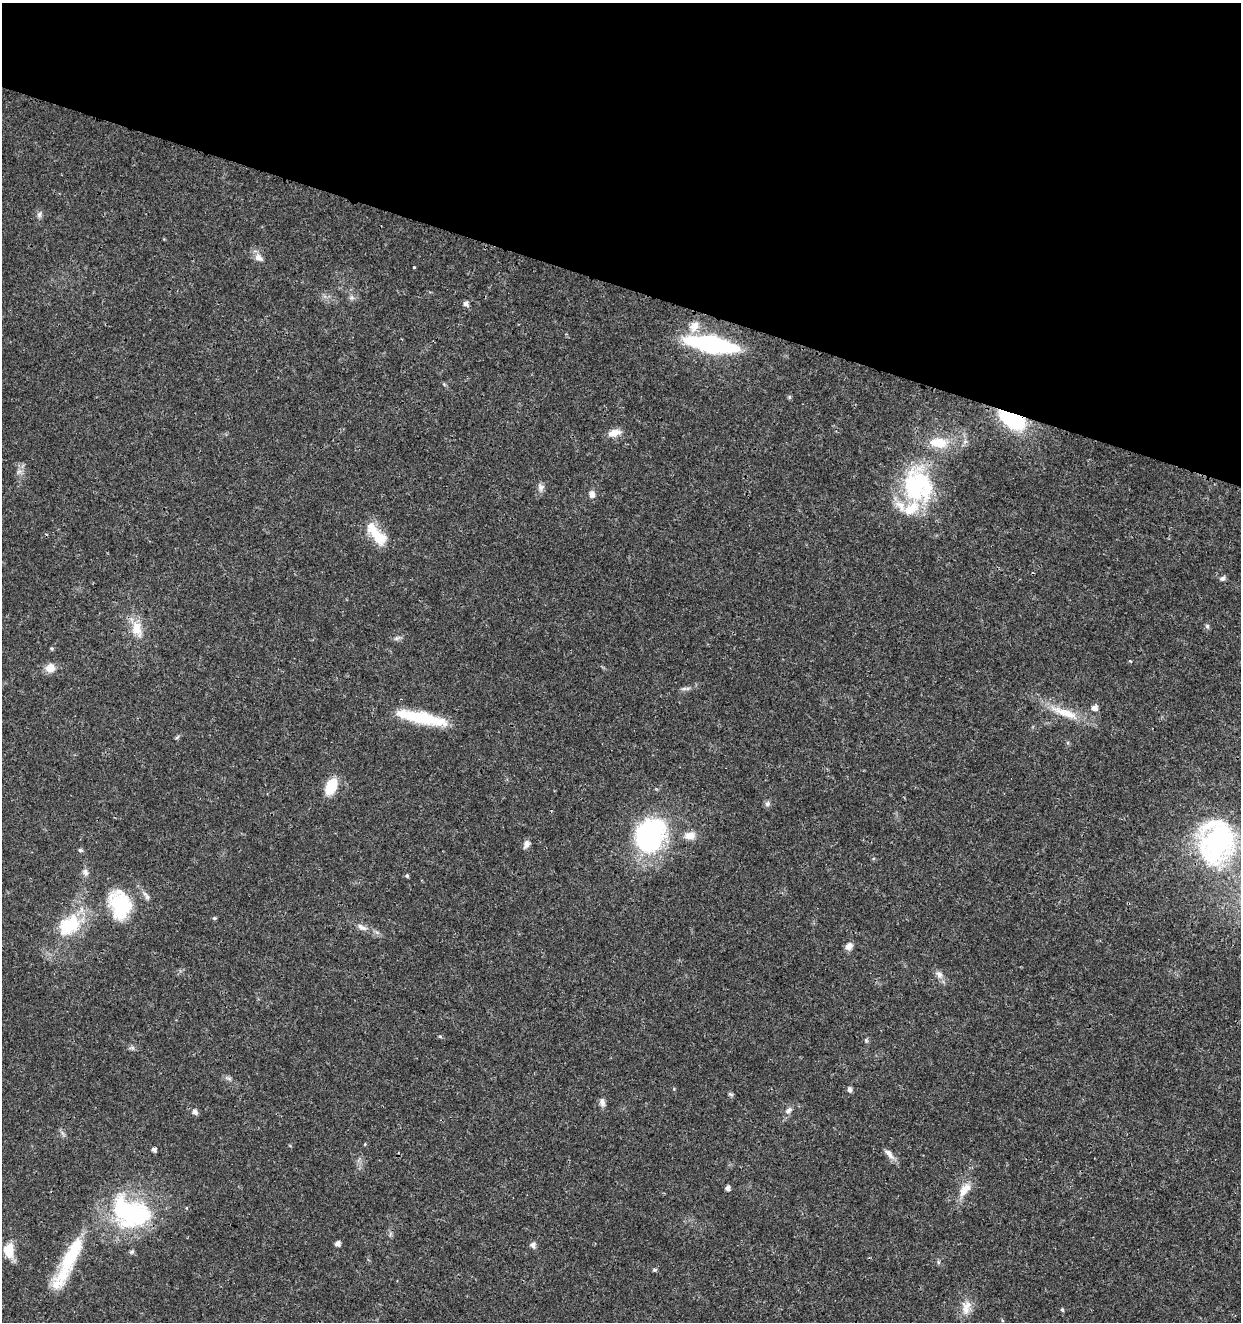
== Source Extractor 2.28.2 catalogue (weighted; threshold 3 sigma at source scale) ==
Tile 2 of 4 x 4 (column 2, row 1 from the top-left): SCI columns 1523-2761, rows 3965-5284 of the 5461 x 5295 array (HDU 1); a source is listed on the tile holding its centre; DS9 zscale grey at full resolution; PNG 1243 x 1324 px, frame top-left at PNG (2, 3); no overlay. Shown black and unused: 22% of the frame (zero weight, under 3 of 4 exposures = <1% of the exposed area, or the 3 px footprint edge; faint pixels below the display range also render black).
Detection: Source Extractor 2.28.2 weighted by HDU 2 'WHT'; one run over the whole footprint, this tile lists its part. Background 0.0179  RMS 0.0021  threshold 0.00941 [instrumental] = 3 sigma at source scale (4.5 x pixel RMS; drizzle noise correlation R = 1.50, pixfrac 1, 0.0396/0.0396 arcsec/px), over >= 5 px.
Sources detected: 69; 3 inside a brighter object's white glare — not listed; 4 inside a brighter listed object's ellipse — not listed separately; the other 62 listed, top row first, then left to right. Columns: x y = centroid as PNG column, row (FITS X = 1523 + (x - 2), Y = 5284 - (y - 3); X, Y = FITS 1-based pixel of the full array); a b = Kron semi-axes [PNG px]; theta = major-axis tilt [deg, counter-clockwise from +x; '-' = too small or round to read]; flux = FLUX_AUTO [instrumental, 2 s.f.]
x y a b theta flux
39 215 8 6 76 0.62
259 258 12 8 -31 1.4
414 267 3 3 - 0.17
466 303 6 5 - 0.9
694 326 15 11 63 2.4
711 344 37 11 -10 40
789 397 6 5 - 0.29
1012 418 26 15 -32 18
614 433 17 8 12 1.9
938 443 23 13 -5 5.2
19 471 7 4 19 0.5
918 485 46 37 -79 24
541 487 11 8 -87 0.9
592 494 8 7 - 1.1
377 535 35 13 -51 5.8
1222 578 8 6 41 0.55
1207 626 6 6 - 0.38
137 629 25 14 -74 3.9
396 638 9 4 8 0.52
50 668 11 10 - 2.1
684 689 10 4 2 0.55
1095 707 5 5 - 1.3
1064 713 47 11 -20 5.7
422 718 53 14 -10 11
177 737 7 4 37 0.3
331 786 15 9 65 7
767 804 8 7 - 0.57
690 836 14 9 4 1.9
648 838 31 26 47 38
1217 841 46 36 80 41
526 844 10 6 69 1
80 850 6 5 - 0.39
85 872 10 8 -60 0.87
407 876 5 4 - 0.38
146 896 14 6 -55 0.89
120 905 37 26 -77 12
214 918 5 4 - 0.26
69 925 31 21 38 11
362 927 15 7 -24 1.3
849 946 9 8 - 1.1
939 974 12 9 -49 1.2
133 1048 7 4 -71 0.36
849 1089 8 6 -83 0.55
730 1094 8 4 -26 0.37
602 1102 11 7 -75 0.9
789 1110 11 6 37 0.87
195 1112 6 5 - 1
365 1144 4 3 - 0.21
154 1149 5 4 - 0.74
889 1154 18 7 -47 1.3
727 1188 5 4 - 0.92
965 1188 14 10 22 2.1
131 1214 47 35 4 28
338 1243 5 4 - 1.1
533 1245 6 6 - 0.91
9 1250 15 11 -80 4.2
132 1252 7 6 - 0.4
68 1259 49 18 70 11
655 1270 5 5 - 0.37
966 1308 21 12 82 2.6
1062 1310 5 4 - 0.31
1002 1320 5 3 - 0.2
Overlapping masked pixels (flux is a lower limit): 2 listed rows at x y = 1012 418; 918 485